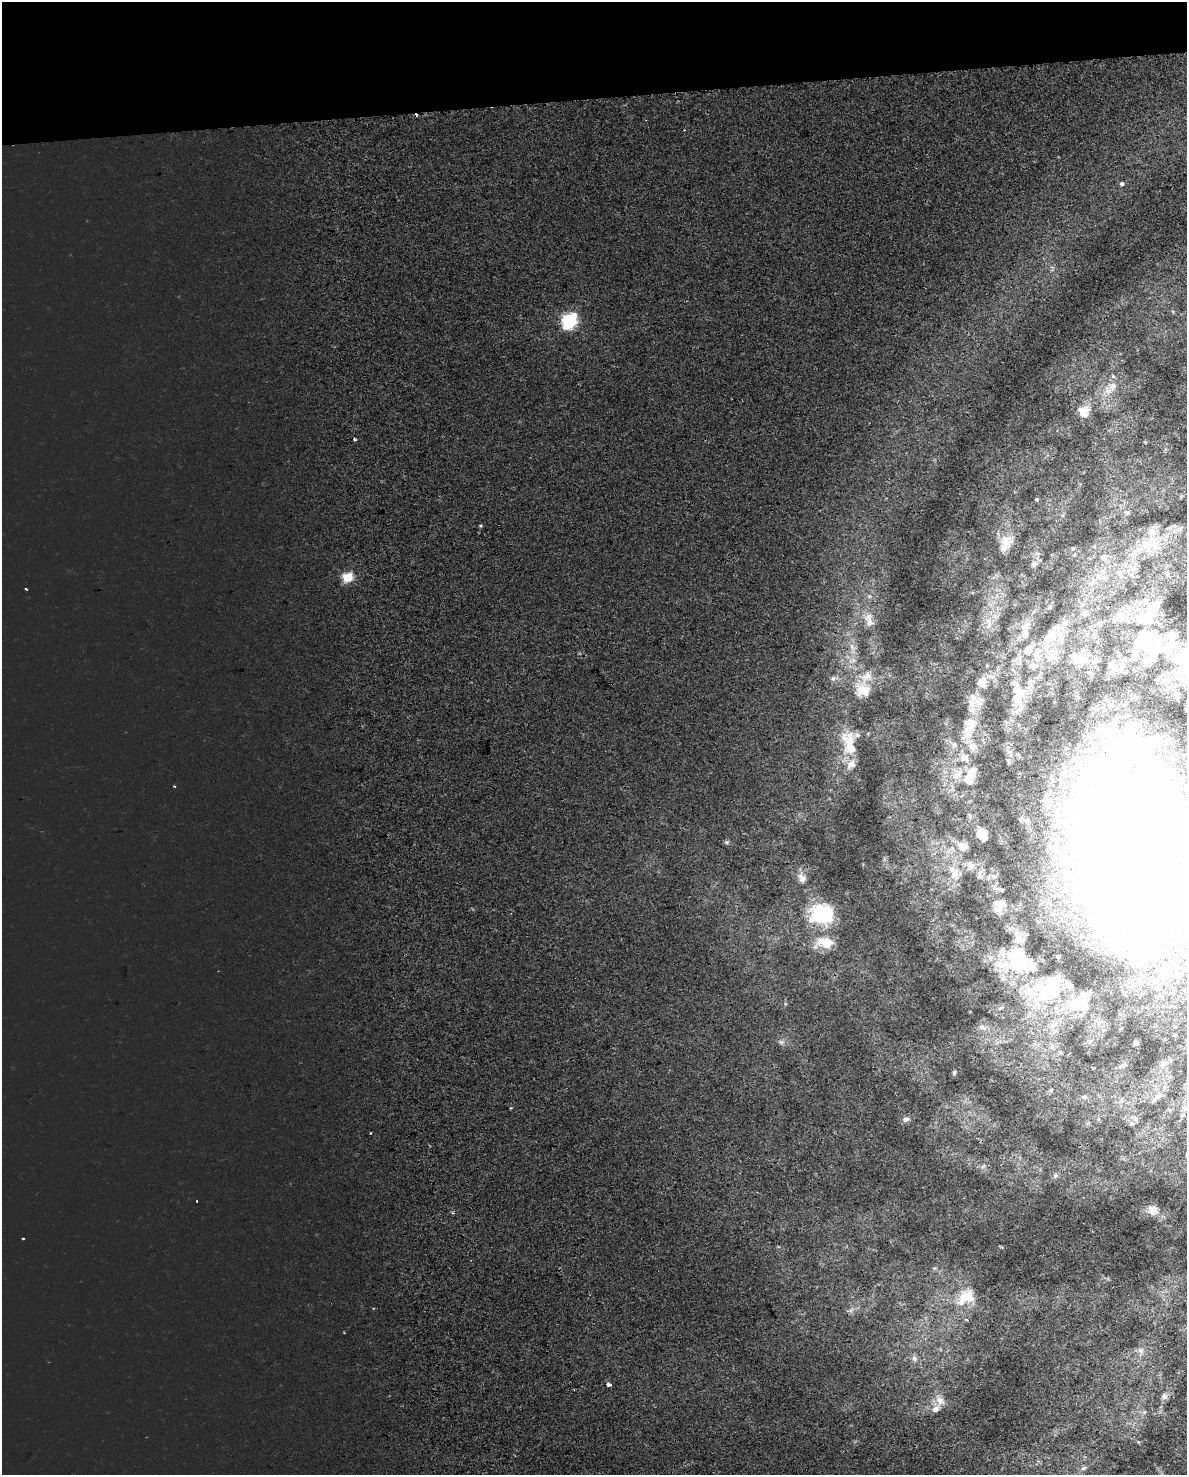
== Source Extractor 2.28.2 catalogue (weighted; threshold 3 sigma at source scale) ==
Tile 3 of 4 x 3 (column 3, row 1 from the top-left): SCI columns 2374-3558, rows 2970-4442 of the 4747 x 4509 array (HDU 1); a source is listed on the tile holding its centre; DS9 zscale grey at full resolution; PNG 1189 x 1477 px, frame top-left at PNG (2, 2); no overlay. Shown black and unused: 7% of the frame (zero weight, under 2 of 3 exposures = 1% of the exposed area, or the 3 px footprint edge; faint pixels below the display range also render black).
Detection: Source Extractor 2.28.2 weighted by HDU 2 'WHT'; one run over the whole footprint, this tile lists its part. Background -2.45e-04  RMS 0.0049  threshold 0.0221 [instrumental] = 3 sigma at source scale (4.5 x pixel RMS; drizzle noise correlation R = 1.50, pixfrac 1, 0.0396/0.0396 arcsec/px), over >= 5 px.
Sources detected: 99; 8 inside a brighter object's white glare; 2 cosmic-ray / hot-pixel residue — not listed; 15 inside a brighter listed object's ellipse — not listed separately; the other 74 listed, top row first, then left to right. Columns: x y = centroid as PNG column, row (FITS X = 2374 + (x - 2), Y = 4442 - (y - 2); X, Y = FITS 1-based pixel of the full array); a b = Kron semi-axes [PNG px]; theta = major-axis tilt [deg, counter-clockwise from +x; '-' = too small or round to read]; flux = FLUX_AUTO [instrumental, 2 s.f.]
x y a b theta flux
1122 184 5 4 - 1.1
569 321 7 6 - 93
1108 391 11 7 9 3.2
1083 411 14 13 - 6
354 439 3 3 - 0.64
1127 513 6 6 - 0.98
1062 516 3 3 - 1.4
1179 529 11 6 37 2.3
1004 540 18 12 -43 6
1151 544 26 16 83 14
1103 558 8 8 - 1.8
1034 564 9 6 62 1.6
1134 569 10 9 - 3.2
1120 573 8 6 -77 2
1167 574 8 6 -90 1.4
347 577 5 5 - 24
26 589 3 3 - 0.55
1153 609 34 20 58 18
1085 614 8 7 - 1.4
1119 616 17 9 2 5
869 620 21 9 -79 4.6
1066 622 7 5 66 1.4
1025 632 9 7 76 2.1
1053 634 18 12 69 7.3
1145 645 31 17 23 21
1028 650 14 10 65 4.3
1080 658 20 14 -13 8.1
1112 664 9 8 - 2.4
1183 670 25 17 -3 17
867 676 13 9 64 3.9
982 682 13 11 74 3.6
1030 683 7 4 -72 1.1
863 690 19 14 4 6.9
1019 692 13 12 - 5.4
966 734 35 9 62 11
849 744 37 16 -78 12
973 746 11 7 75 2.7
965 758 13 9 -9 3.2
971 773 17 12 53 6.8
956 776 12 8 53 4
982 835 14 9 -51 7.1
1134 836 182 77 85 960
962 846 14 10 -3 4.8
971 866 10 10 - 3.2
955 874 13 9 -70 3.9
802 879 11 9 -46 2.6
999 905 16 13 62 4.9
823 913 21 16 3 37
826 942 20 11 -9 9.3
1018 955 43 22 84 27
1058 956 4 3 - 0.59
1051 988 38 23 49 34
1076 1006 34 15 0 16
1052 1025 9 7 1 2.4
982 1027 9 6 -11 1.6
1136 1043 6 5 - 0.87
1163 1064 9 7 -20 1.8
954 1072 6 4 82 0.62
1084 1097 7 5 -19 0.94
1185 1108 8 6 -49 1.3
906 1119 8 6 18 1.4
370 1133 3 2 - 0.34
1055 1176 6 5 - 0.92
1153 1210 14 12 -30 3.6
453 1213 4 3 - 0.56
23 1238 3 2 - 0.44
965 1297 22 14 34 11
1140 1350 7 6 - 1.5
914 1358 8 7 - 1.7
609 1384 4 3 - 3.8
1165 1396 8 7 - 1.5
940 1401 15 9 -53 4.1
1139 1442 5 3 - 0.44
1083 1468 8 5 27 1.3
Overlapping masked pixels (flux is a lower limit): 1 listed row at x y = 1134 836
Isophote crosses this tile's border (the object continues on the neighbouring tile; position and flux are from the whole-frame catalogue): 2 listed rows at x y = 1183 670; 1134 836
Unlisted compact peaks at least as high as the median listed source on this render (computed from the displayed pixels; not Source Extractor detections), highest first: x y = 727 842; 781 1042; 174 786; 934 1268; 869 596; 982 1167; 884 859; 1144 1412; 1108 1279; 786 1004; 1173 312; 850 1310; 934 460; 863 865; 373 1308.